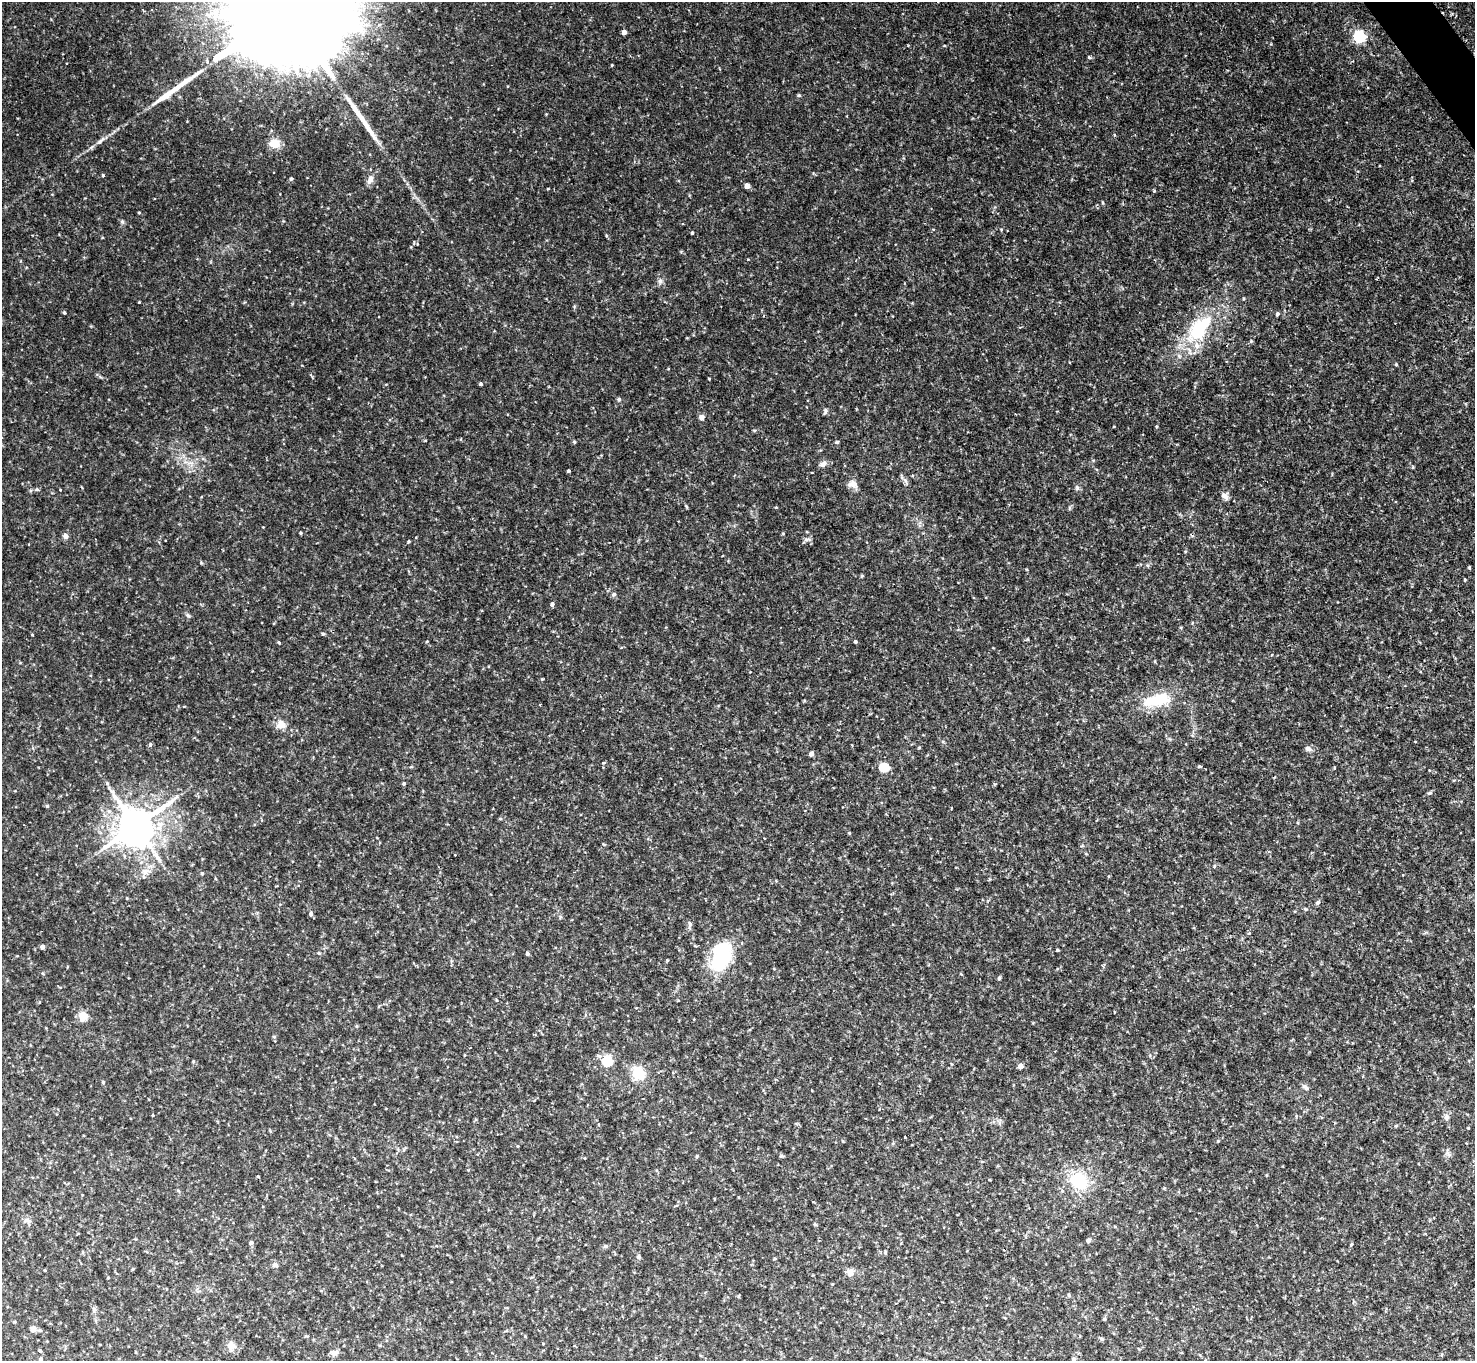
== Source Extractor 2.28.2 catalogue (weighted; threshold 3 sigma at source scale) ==
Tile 10 of 4 x 4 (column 2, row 3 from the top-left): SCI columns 1583-3055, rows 1878-3236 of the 6111 x 6115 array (HDU 1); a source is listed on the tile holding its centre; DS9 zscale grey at full resolution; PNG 1477 x 1363 px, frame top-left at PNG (2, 2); no overlay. Shown black and unused: <1% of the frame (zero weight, under 2 of 3 exposures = <1% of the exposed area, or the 3 px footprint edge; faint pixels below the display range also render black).
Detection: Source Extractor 2.28.2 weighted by HDU 2 'WHT'; one run over the whole footprint, this tile lists its part. Background 0.0889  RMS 0.0077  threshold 0.0348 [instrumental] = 3 sigma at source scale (4.5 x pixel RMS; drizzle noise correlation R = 1.50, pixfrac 1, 0.05/0.05 arcsec/px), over >= 5 px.
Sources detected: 145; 1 inside a brighter object's white glare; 2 cosmic-ray / hot-pixel residue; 2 long thin detections or spike segments (spike, bleed or trail) — not listed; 1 inside a brighter listed object's ellipse — not listed separately; the other 139 listed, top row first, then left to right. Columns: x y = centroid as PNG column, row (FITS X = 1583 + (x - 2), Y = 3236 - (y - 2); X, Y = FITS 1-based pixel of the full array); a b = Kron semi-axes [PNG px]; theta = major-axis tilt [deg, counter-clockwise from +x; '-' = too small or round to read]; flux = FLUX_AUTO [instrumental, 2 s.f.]
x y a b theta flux
287 11 100 22 33 84000
624 32 4 4 - 5.3
1359 37 6 5 - 120
1089 57 4 3 - 2.3
612 65 3 3 - 0.57
799 95 5 4 - 0.95
274 143 13 11 -2 9.8
103 175 4 3 - 0.91
291 179 4 4 - 1.3
370 179 14 8 68 4.7
747 186 4 4 - 7.1
1102 202 5 3 - 0.75
139 213 3 3 - 0.71
122 221 6 5 - 1.3
1001 229 4 3 - 0.66
692 233 3 3 - 1.2
606 236 5 3 - 0.76
417 244 4 3 - 0.52
660 281 9 6 90 2.5
139 302 3 3 - 0.69
64 312 5 4 - 1.1
1277 314 5 4 - 1.6
1199 329 42 22 51 57
1251 341 4 4 - 0.87
1396 364 4 3 - 0.94
709 379 2 2 - 0.64
481 384 4 4 - 1.4
619 399 5 5 - 1.6
825 411 9 5 81 1.6
701 417 6 6 - 3.1
1157 426 5 3 - 0.77
754 430 6 3 -17 0.81
574 442 5 4 - 0.91
836 442 6 3 -17 0.92
823 464 12 6 26 3.3
1413 467 5 3 - 0.72
569 471 3 3 - 2.3
905 480 9 5 -54 2.3
852 484 13 10 -5 5.4
1077 488 7 6 - 1.8
37 489 5 5 - 1.2
1225 496 11 8 -42 4
686 506 6 3 -59 0.84
776 507 4 3 - 0.79
1069 508 6 4 89 1
263 527 2 2 - 0.4
301 533 3 3 - 0.89
783 533 4 4 - 0.71
66 536 8 7 - 2.7
807 539 10 4 5 2
409 541 4 3 - 0.82
1469 567 4 3 - 0.76
862 576 5 3 - 0.79
1465 580 5 3 - 0.65
614 594 6 5 - 1.6
552 604 5 4 - 2
188 615 7 5 -58 1.4
323 634 4 4 - 1.4
32 635 3 3 - 0.6
427 641 4 3 - 0.66
279 642 4 3 - 0.89
855 642 4 4 - 1.2
1157 700 41 16 12 32
281 724 13 11 2 6.9
150 744 4 3 - 2
919 748 5 3 - 0.63
1308 749 9 7 -23 2.5
811 754 4 4 - 3.8
604 762 6 3 3 0.88
1199 766 6 3 9 0.87
884 768 5 5 - 47
107 784 6 5 - 1.4
404 784 5 4 - 1.3
1429 793 7 4 26 1.4
47 806 5 4 - 0.94
500 819 5 3 - 0.83
136 826 12 11 - 2400
849 833 4 4 - 0.74
145 871 10 8 16 4.8
202 873 4 4 - 1.4
216 879 4 3 - 0.72
989 879 5 3 - 0.81
1317 903 6 5 - 1.5
1305 909 5 5 - 1.1
311 914 5 5 - 1.9
690 924 11 6 86 2.2
42 947 4 4 - 3.8
1057 950 3 3 - 0.82
318 953 5 4 - 1.2
527 954 4 4 - 1.8
721 956 30 19 65 66
961 974 5 3 - 0.6
999 978 5 4 - 1.2
496 1000 4 4 - 0.76
83 1016 11 10 - 7.8
694 1019 3 2 - 0.46
357 1026 6 4 -88 0.88
274 1037 5 3 - 0.71
193 1061 5 3 - 0.72
607 1061 5 5 - 67
1020 1066 4 4 - 6.3
638 1073 6 5 - 120
103 1082 5 4 - 0.97
1305 1087 10 6 -40 2.5
153 1115 4 2 - 0.59
1446 1117 10 7 -76 2.8
1396 1126 4 4 - 0.69
905 1137 3 2 - 0.98
518 1146 4 4 - 0.6
1448 1154 8 6 -23 2.3
697 1156 6 4 45 0.89
258 1176 4 3 - 0.59
1079 1181 19 16 -44 34
27 1220 11 6 -18 3.1
815 1224 5 4 - 1
1115 1226 5 3 - 0.67
1088 1241 4 4 - 2.4
251 1243 4 4 - 2.5
1351 1244 5 4 - 0.95
605 1246 7 4 1 1.3
885 1252 5 3 - 0.8
639 1257 6 6 - 1.5
774 1259 5 3 - 0.67
275 1265 8 6 -14 2.1
133 1269 4 3 - 0.8
850 1272 9 8 - 5.2
108 1278 3 3 - 0.63
1069 1295 5 4 - 0.99
94 1309 6 6 - 1.6
1104 1319 5 4 - 0.91
33 1329 4 4 - 10
506 1331 6 3 18 0.82
1102 1339 6 4 -46 1.1
543 1344 4 3 - 0.5
231 1346 12 11 - 5.7
40 1351 4 3 - 1
334 1353 11 7 1 3.2
1073 1359 5 4 - 2.3
40 1360 6 5 - 1.9
Overlapping masked pixels (flux is a lower limit): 1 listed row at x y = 1199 329
Isophote crosses this tile's border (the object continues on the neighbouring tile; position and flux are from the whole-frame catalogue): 3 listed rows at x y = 287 11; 1073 1359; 40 1360
Unlisted compact peaks at least as high as the median listed source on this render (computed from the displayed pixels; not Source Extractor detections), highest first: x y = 201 563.